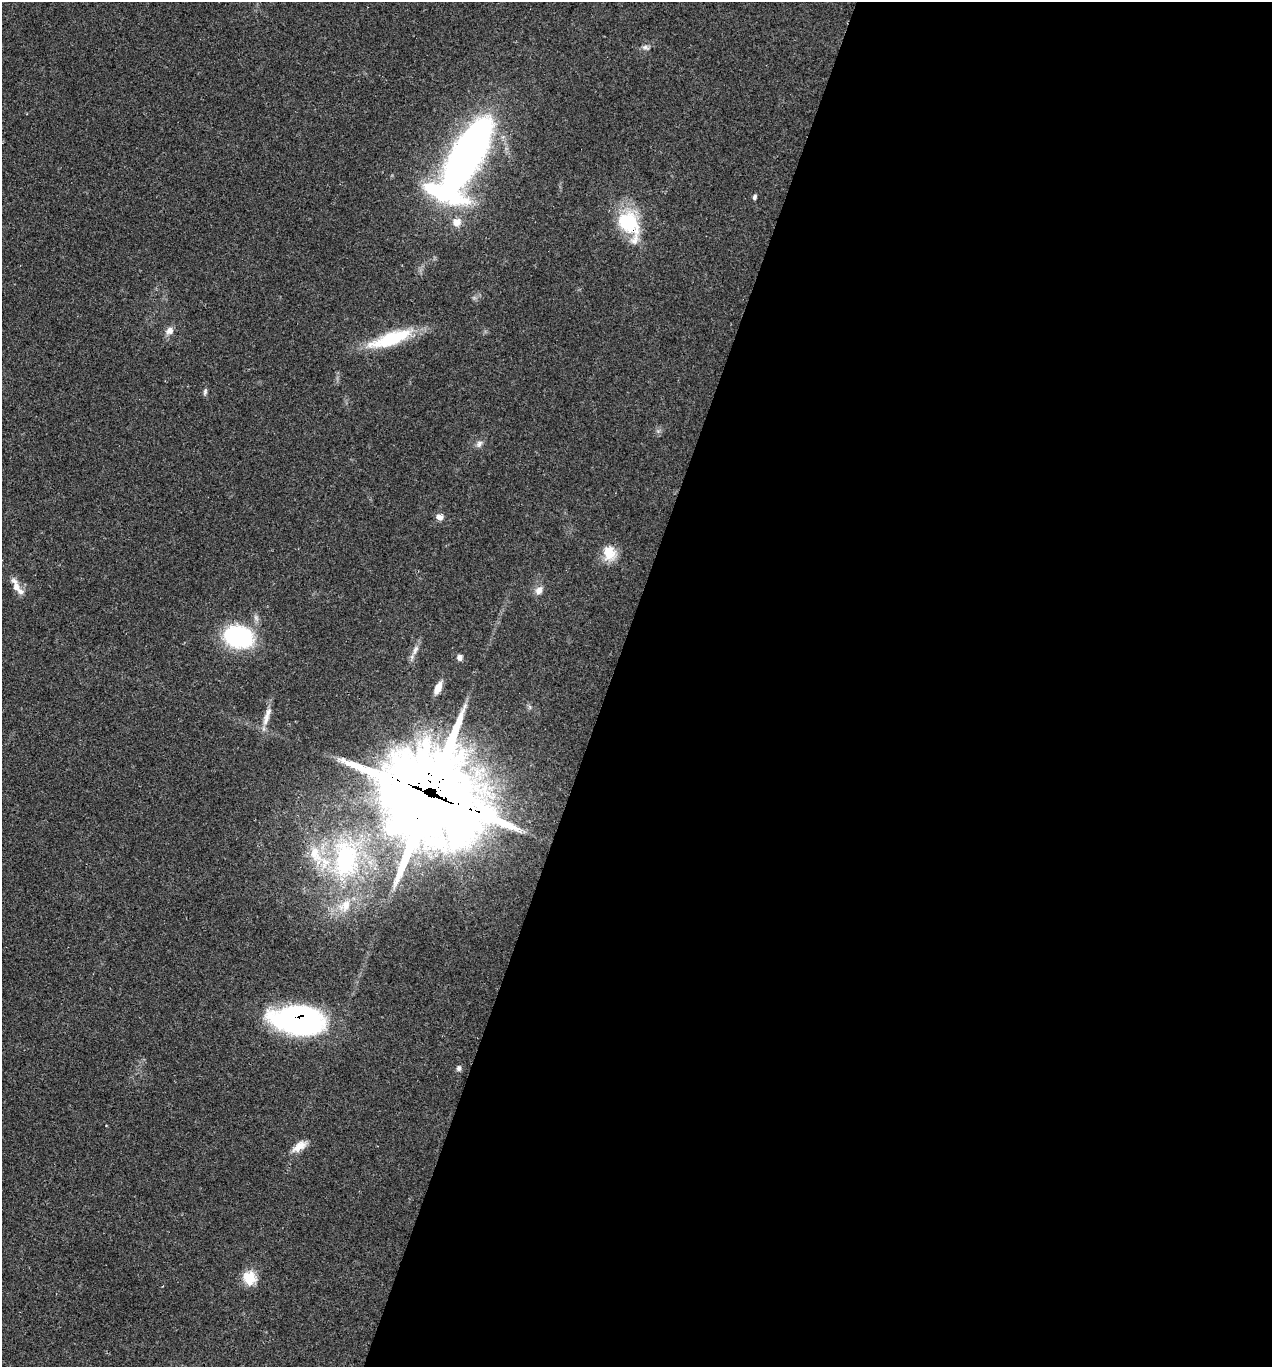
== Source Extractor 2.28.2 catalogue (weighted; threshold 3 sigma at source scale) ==
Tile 12 of 4 x 4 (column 4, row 3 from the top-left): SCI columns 4081-5350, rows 1370-2734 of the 5483 x 5469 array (HDU 1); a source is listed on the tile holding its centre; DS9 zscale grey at full resolution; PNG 1274 x 1369 px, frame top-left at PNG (2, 2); no overlay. Shown black and unused: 52% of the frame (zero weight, under 2 of 3 exposures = <1% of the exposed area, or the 3 px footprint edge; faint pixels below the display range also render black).
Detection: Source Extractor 2.28.2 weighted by HDU 2 'WHT'; one run over the whole footprint, this tile lists its part. Background 0.0807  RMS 0.0059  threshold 0.0264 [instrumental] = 3 sigma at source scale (4.5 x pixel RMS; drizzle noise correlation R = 1.50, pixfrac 1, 0.05/0.05 arcsec/px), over >= 5 px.
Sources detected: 29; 1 inside a brighter object's white glare — not listed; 3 inside a brighter listed object's ellipse — not listed separately; the other 25 listed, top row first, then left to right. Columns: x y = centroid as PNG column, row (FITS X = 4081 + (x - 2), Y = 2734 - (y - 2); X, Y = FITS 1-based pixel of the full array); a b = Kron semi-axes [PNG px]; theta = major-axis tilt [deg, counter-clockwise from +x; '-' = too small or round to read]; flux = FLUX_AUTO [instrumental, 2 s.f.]
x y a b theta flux
645 47 10 5 -20 1.8
467 153 79 28 62 350
754 197 6 4 69 1.4
456 222 12 11 - 5.9
628 223 33 19 -62 41
170 331 10 9 - 3.8
391 339 52 14 19 37
205 391 9 5 80 1.4
479 444 10 7 51 2.4
439 517 8 6 -14 4.4
609 553 20 16 -76 11
17 588 22 9 -52 6.3
539 590 12 9 57 4
238 637 34 25 -16 54
415 650 15 6 69 3.8
460 657 8 7 - 1.9
438 688 14 7 67 6
530 707 7 4 -71 1.1
267 716 29 7 72 6.3
430 796 40 34 -29 7100
345 859 55 33 86 88
298 1020 50 25 -7 150
459 1068 8 6 88 1.6
299 1146 21 10 35 6.7
249 1278 17 15 -72 12
Overlapping masked pixels (flux is a lower limit): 3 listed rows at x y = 628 223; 430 796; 298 1020